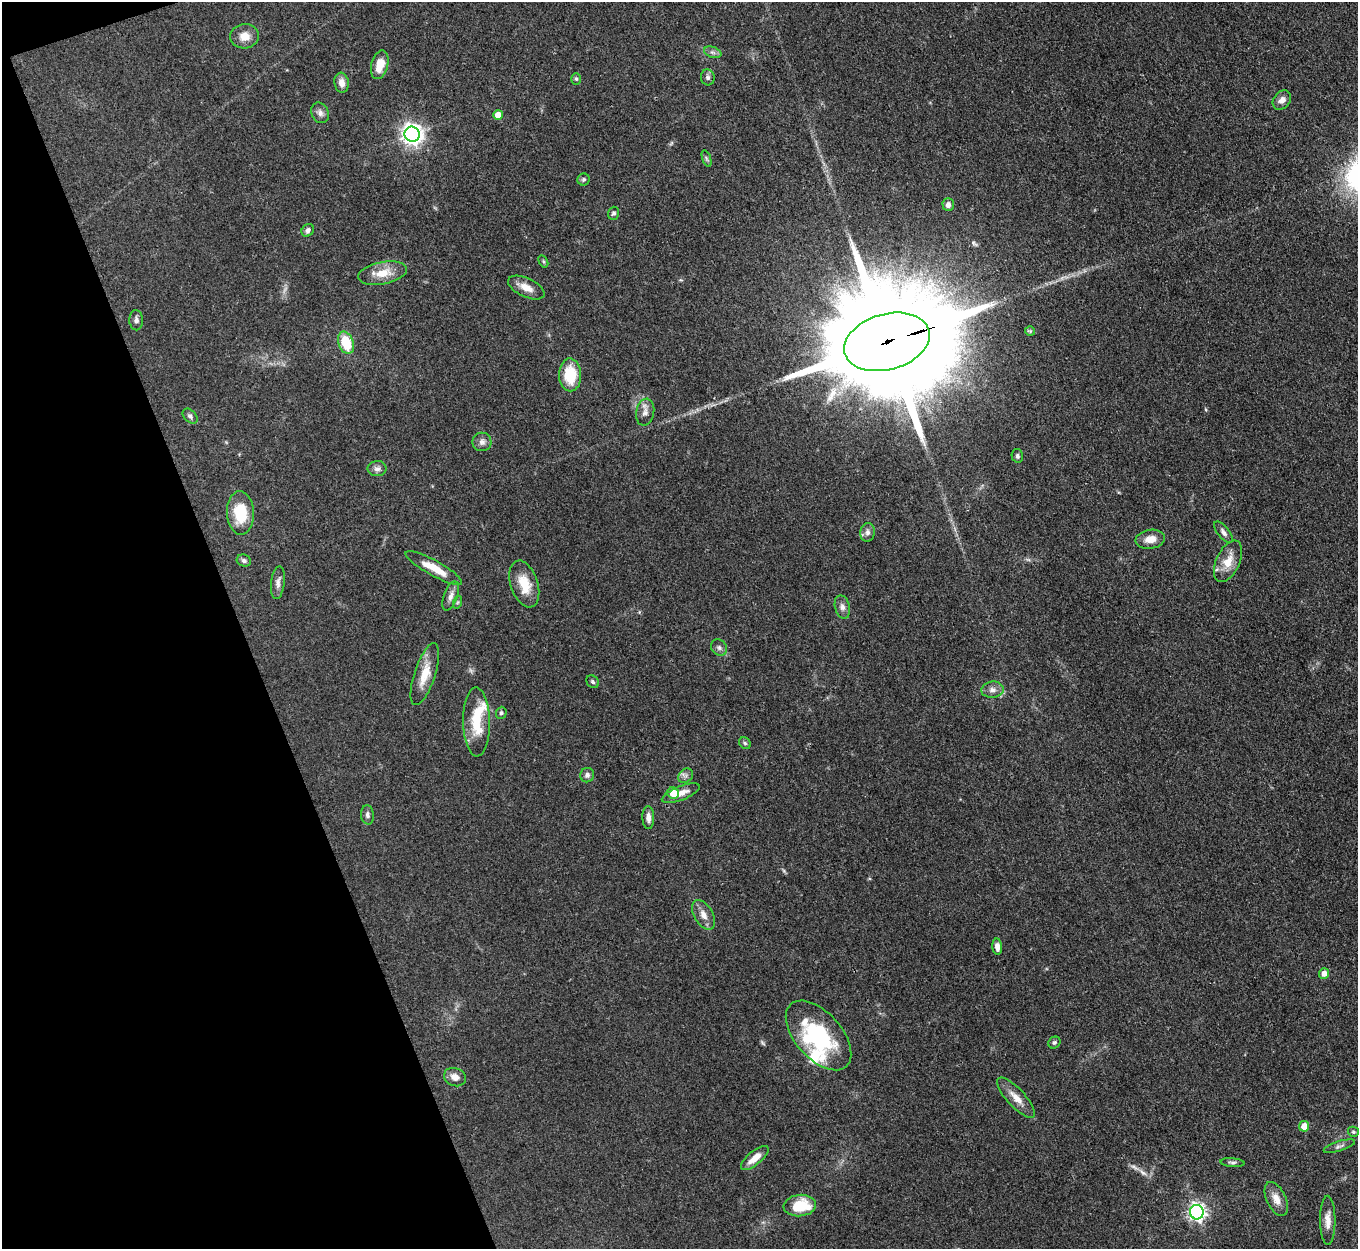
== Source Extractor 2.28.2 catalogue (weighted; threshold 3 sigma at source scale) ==
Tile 5 of 4 x 4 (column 1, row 2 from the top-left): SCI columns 3-1358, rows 2770-4016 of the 5427 x 5413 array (HDU 1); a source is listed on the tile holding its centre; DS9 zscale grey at full resolution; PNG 1360 x 1251 px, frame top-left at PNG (2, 2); each listed source drawn as its Kron ellipse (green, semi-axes under 4 px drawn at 4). Shown black and unused: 18% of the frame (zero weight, under 3 of 4 exposures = <1% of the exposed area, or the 3 px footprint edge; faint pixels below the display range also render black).
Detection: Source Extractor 2.28.2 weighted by HDU 2 'WHT'; one run over the whole footprint, this tile lists its part. Background 0.0823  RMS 0.0061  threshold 0.0273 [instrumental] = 3 sigma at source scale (4.5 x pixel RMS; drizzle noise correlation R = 1.50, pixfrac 1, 0.05/0.05 arcsec/px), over >= 5 px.
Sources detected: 76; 1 too faint to see at this stretch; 1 inside a brighter object's white glare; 1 long thin detection or spike segment (spike, bleed or trail) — neither listed nor drawn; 4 inside a brighter listed object's ellipse — not listed separately; the other 69 listed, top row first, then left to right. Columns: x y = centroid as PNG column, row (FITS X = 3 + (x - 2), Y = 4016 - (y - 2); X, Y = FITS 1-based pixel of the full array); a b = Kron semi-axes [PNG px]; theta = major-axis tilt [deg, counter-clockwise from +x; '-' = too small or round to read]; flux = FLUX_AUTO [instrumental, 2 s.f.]
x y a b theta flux
245 36 14 12 5 6.9
713 52 9 5 -19 1.8
380 65 14 8 75 9.5
708 77 8 7 - 1.7
576 79 6 5 - 0.97
342 83 10 7 -82 4.5
1282 100 10 8 48 3.3
320 113 11 8 -64 3
498 115 5 5 - 8.7
412 134 8 7 - 360
706 158 8 3 -71 1.1
584 179 6 6 - 1.2
948 205 6 5 - 2.5
613 213 6 5 - 1.5
308 230 7 5 55 2
543 261 6 4 -60 0.82
382 273 25 11 11 11
526 288 20 9 -25 6.7
136 320 10 7 -87 2.2
1030 331 5 5 - 0.79
887 342 44 28 16 27000
346 343 11 7 -70 20
570 375 16 11 -88 20
645 412 13 9 80 3.7
190 416 9 6 -45 1.7
482 442 9 9 - 2.7
1017 456 7 5 -77 1.4
377 469 9 7 0 2.6
240 513 22 13 -88 20
867 532 9 7 84 2.6
1223 532 13 5 -52 2.5
1150 539 15 9 8 6.8
244 561 7 6 - 1.6
1228 561 22 12 65 9.7
434 568 32 7 -29 11
278 583 16 7 83 3.1
524 584 24 13 -72 14
451 596 15 7 71 3.5
458 602 6 4 71 0.85
842 607 12 7 -75 3
719 648 8 7 - 2.1
425 674 32 10 72 13
593 682 7 5 -46 1.2
992 690 11 8 6 3.4
501 713 6 5 - 1.2
476 722 34 13 -89 21
745 743 6 5 - 1.1
587 775 7 6 - 2.2
686 776 8 6 43 2
673 793 6 5 - 9.7
681 793 20 7 21 6.1
367 815 9 6 -85 2
648 817 11 6 -89 3.3
704 915 16 9 -61 5
997 947 8 5 -85 3.1
1324 974 5 5 - 4.3
819 1035 42 23 -48 57
1054 1043 6 5 - 1.3
455 1077 11 9 -20 4.4
1016 1098 26 9 -47 7.4
1304 1126 5 5 - 7.4
1353 1132 5 5 - 1
1339 1146 16 5 17 2.2
755 1158 17 7 39 6.9
1233 1163 12 4 -5 1.5
1276 1199 18 9 -66 6.6
800 1206 16 10 5 20
1197 1212 7 6 - 230
1328 1220 24 7 -90 6.2
Overlapping masked pixels (flux is a lower limit): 1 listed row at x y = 887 342